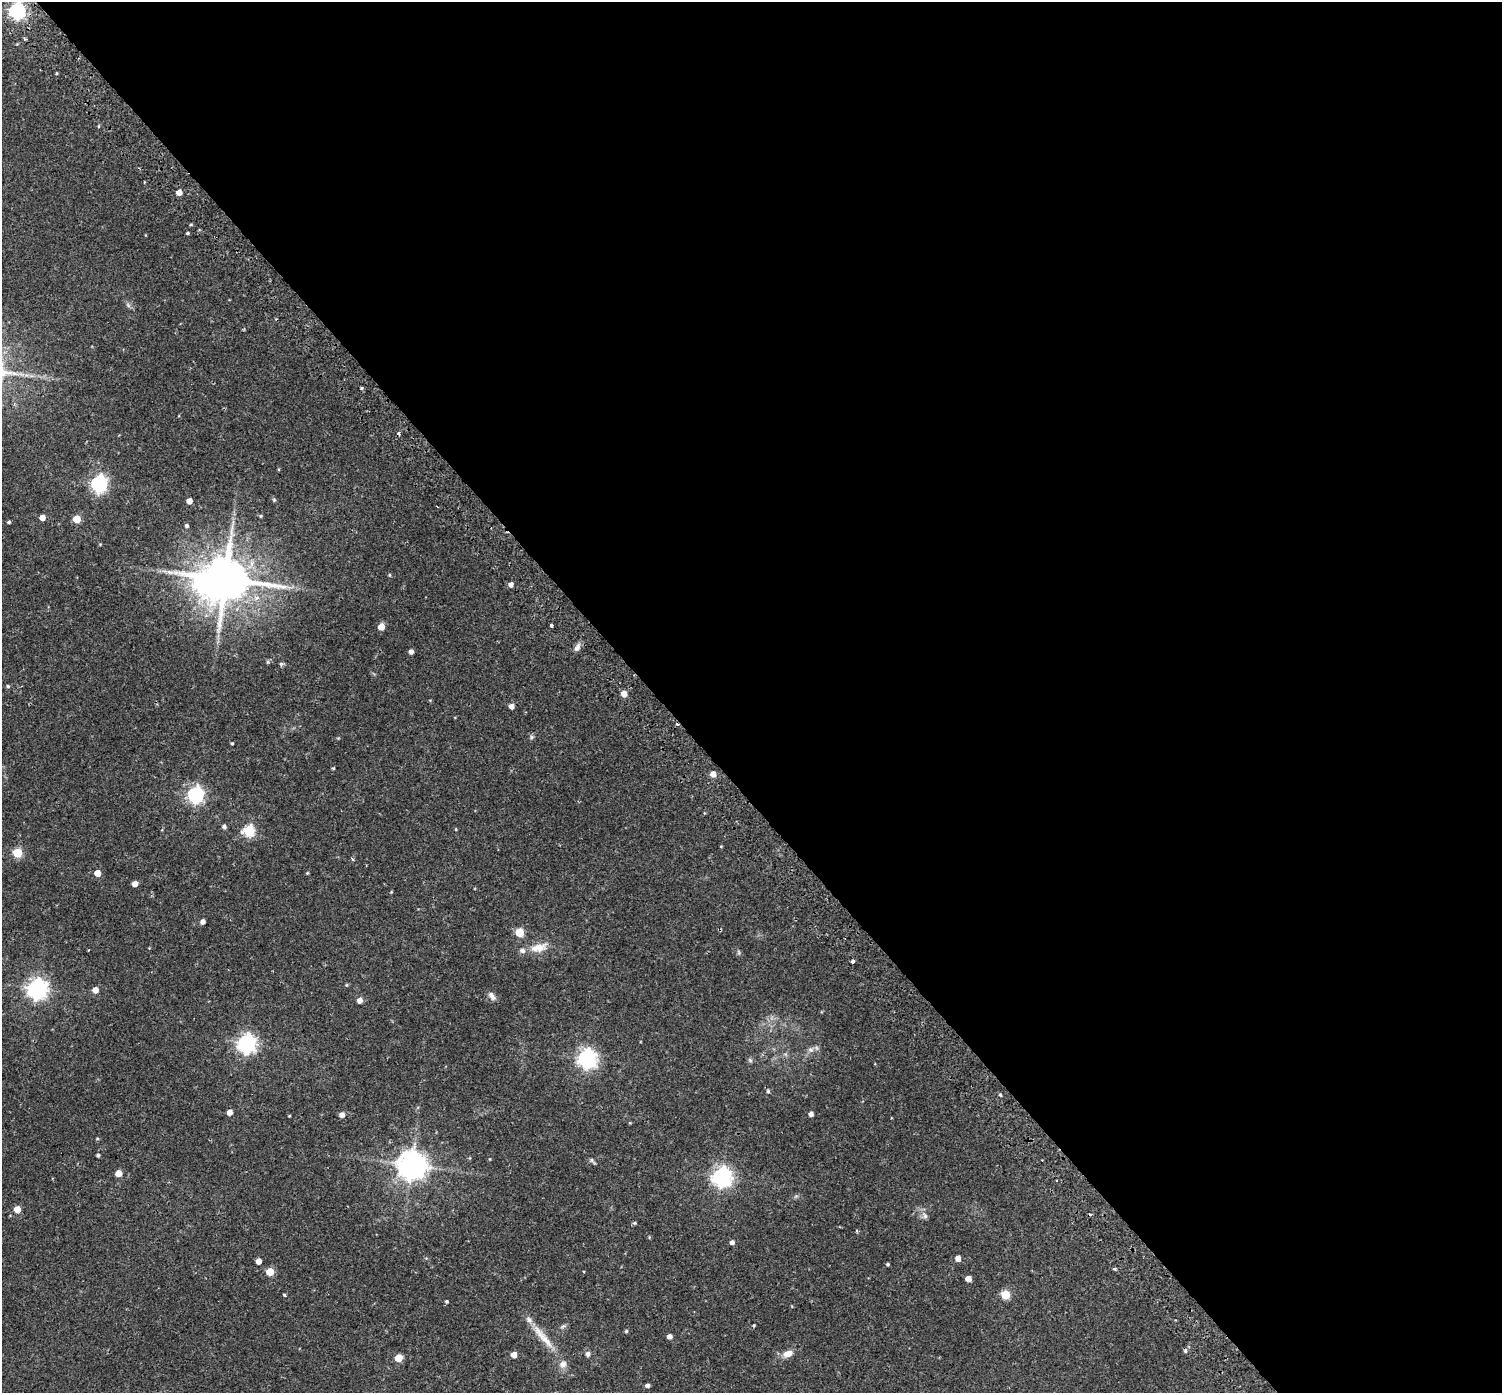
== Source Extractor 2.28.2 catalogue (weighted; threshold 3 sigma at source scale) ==
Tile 8 of 4 x 4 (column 4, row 2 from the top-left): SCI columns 4568-6067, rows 3021-4411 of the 6143 x 6102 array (HDU 1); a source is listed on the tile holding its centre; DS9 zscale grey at full resolution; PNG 1504 x 1395 px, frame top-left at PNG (2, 2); no overlay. Shown black and unused: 56% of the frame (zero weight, under 2 of 3 exposures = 5% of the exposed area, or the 3 px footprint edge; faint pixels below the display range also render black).
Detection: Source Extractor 2.28.2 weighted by HDU 2 'WHT'; one run over the whole footprint, this tile lists its part. Background 0.0598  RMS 0.0046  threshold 0.0206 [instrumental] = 3 sigma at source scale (4.5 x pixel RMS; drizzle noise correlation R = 1.50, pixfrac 1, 0.0396/0.0396 arcsec/px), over >= 5 px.
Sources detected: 104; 1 inside a brighter object's white glare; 3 cosmic-ray / hot-pixel residue — not listed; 4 inside a brighter listed object's ellipse — not listed separately; the other 96 listed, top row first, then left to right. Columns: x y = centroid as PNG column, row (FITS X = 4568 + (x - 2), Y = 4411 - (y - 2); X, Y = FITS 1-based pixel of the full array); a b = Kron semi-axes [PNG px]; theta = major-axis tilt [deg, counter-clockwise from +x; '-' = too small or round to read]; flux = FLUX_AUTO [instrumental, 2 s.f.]
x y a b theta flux
17 11 7 6 - 110
25 39 4 2 - 0.5
99 126 5 3 - 0.39
144 182 3 2 - 0.42
179 192 5 4 - 3.4
187 233 3 3 - 0.54
128 305 8 4 -54 0.9
361 388 4 3 - 0.48
99 484 7 6 - 120
274 500 5 5 - 0.53
189 501 5 4 - 3.6
261 516 5 3 - 0.43
42 517 5 4 - 3.4
77 519 5 5 - 9.8
9 522 4 4 - 0.62
187 526 4 4 - 0.88
389 575 5 3 - 0.42
226 579 13 12 - 2200
511 584 5 4 - 1.7
551 625 3 3 - 1.5
381 627 5 5 - 4.7
577 647 11 7 60 2
411 651 5 4 - 1.6
268 662 6 4 -90 0.57
281 664 6 5 - 0.8
8 686 5 4 - 0.59
624 694 5 5 - 4.1
511 706 5 4 - 2.7
531 737 6 5 - 0.75
232 743 3 3 - 0.43
333 768 3 3 - 0.46
713 774 5 5 - 2.9
196 795 7 6 - 110
224 826 5 5 - 1
456 829 4 3 - 0.34
249 831 6 6 - 37
17 853 5 5 - 20
352 859 5 3 - 0.49
97 873 5 5 - 4.5
307 873 4 3 - 0.37
135 884 4 4 - 3.3
391 892 4 3 - 0.33
203 922 4 4 - 2
519 932 5 5 - 15
539 947 26 12 14 6.3
739 952 7 3 -81 0.63
853 961 3 3 - 2.3
346 985 5 3 - 0.39
37 989 7 7 - 230
95 990 5 5 - 3.6
492 996 12 7 -56 2
360 1000 5 5 - 2.7
247 1043 7 7 - 180
811 1050 8 7 - 1.5
785 1054 7 4 -17 0.72
587 1058 7 7 - 190
750 1060 6 5 - 0.79
768 1091 5 4 - 0.65
1000 1095 4 3 - 0.57
230 1112 5 4 - 3
811 1114 4 4 - 1.8
342 1115 5 5 - 2.5
289 1116 3 2 - 0.32
97 1139 5 3 - 0.41
98 1155 3 3 - 0.7
470 1158 5 3 - 0.37
490 1159 4 3 - 0.28
592 1160 7 4 90 0.68
412 1165 9 9 - 620
118 1173 5 5 - 4.9
722 1177 7 7 - 210
1056 1180 3 2 - 0.41
17 1209 5 5 - 6
925 1216 9 6 -74 1.4
634 1223 5 4 - 0.59
732 1242 5 4 - 1.5
958 1258 5 5 - 2.9
258 1261 5 4 - 3.5
888 1264 4 3 - 0.62
1114 1269 4 3 - 0.73
270 1272 5 5 - 9.1
968 1279 5 4 - 3.9
284 1295 3 3 - 0.97
1005 1295 5 5 - 18
447 1301 4 4 - 0.51
754 1325 4 3 - 0.44
563 1326 9 4 24 0.88
626 1331 4 4 - 0.54
669 1336 5 4 - 2
545 1339 38 9 -47 8.3
1185 1351 5 5 - 0.71
588 1354 5 5 - 1.6
788 1354 13 8 26 3.4
514 1355 5 4 - 3.8
398 1358 5 5 - 8.2
647 1385 4 4 - 1.4
Isophote crosses this tile's border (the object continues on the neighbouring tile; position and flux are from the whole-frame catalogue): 1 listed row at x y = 17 11